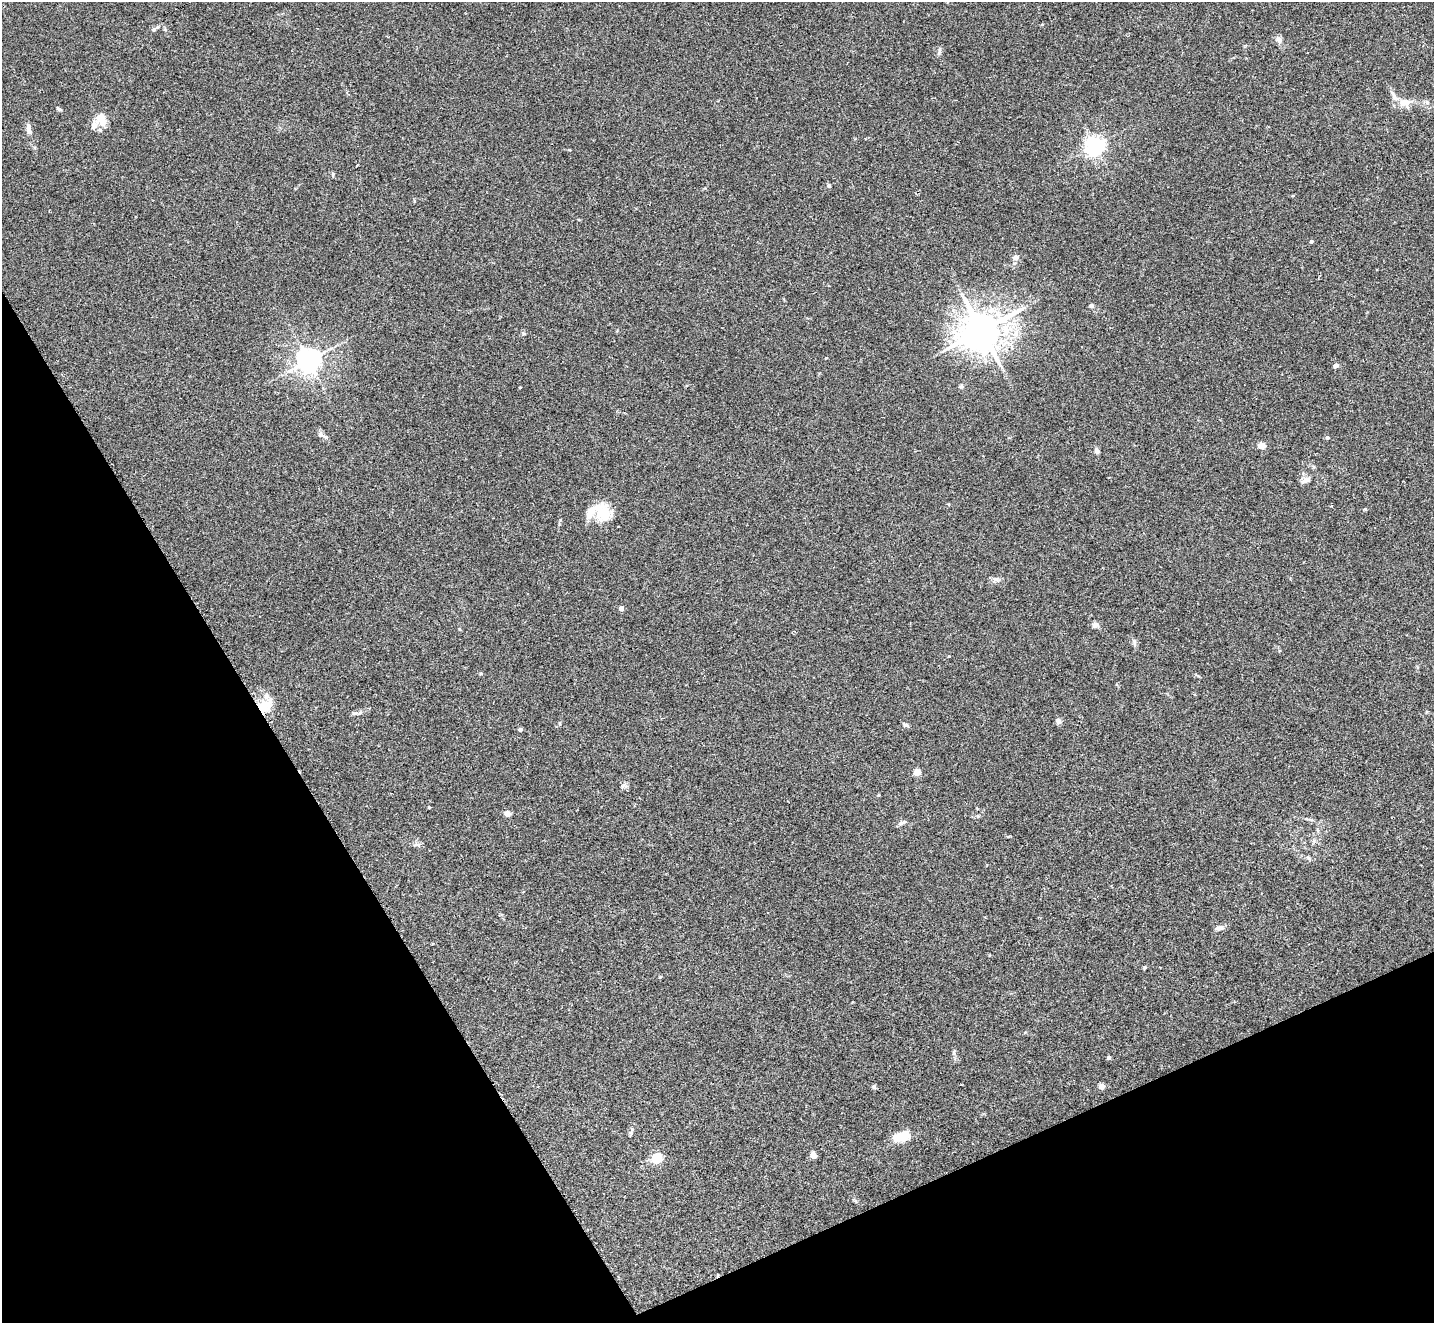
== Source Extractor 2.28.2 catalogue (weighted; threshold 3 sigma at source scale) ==
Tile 14 of 4 x 4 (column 2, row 4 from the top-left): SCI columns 1449-2880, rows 305-1625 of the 5754 x 5742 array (HDU 1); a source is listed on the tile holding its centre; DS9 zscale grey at full resolution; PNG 1436 x 1325 px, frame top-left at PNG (2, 2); no overlay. Shown black and unused: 25% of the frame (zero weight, under 2 of 3 exposures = <1% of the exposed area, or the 3 px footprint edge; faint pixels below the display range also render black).
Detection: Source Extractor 2.28.2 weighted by HDU 2 'WHT'; one run over the whole footprint, this tile lists its part. Background 0.0735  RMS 0.0059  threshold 0.0266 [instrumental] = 3 sigma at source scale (4.5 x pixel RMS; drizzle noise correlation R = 1.50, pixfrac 1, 0.05/0.05 arcsec/px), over >= 5 px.
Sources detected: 53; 1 cosmic-ray / hot-pixel residue — not listed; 4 inside a brighter listed object's ellipse — not listed separately; the other 48 listed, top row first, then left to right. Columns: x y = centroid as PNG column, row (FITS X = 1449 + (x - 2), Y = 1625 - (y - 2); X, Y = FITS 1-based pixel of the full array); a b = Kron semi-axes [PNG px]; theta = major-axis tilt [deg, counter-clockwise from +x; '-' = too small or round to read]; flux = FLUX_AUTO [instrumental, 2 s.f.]
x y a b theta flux
154 29 6 5 - 1
1279 40 9 7 -47 2.3
939 52 7 4 71 1.1
1394 96 20 5 -60 3.1
1404 102 15 10 23 5.3
1427 102 6 5 - 1.2
59 109 7 3 -36 0.79
101 119 17 12 -78 7.1
29 128 14 6 -85 2.8
1095 146 6 6 - 280
333 174 5 4 - 0.77
829 186 5 5 - 0.97
1311 241 4 4 - 0.95
1015 257 8 8 - 2.1
1091 306 5 5 - 1.4
982 330 14 12 30 1100
308 361 7 7 - 510
1336 366 4 4 - 2.8
961 386 6 5 - 0.86
325 437 7 5 -42 1.3
1327 437 5 4 - 1.1
1262 446 5 4 - 12
1097 451 7 5 -55 1.7
1306 480 12 6 24 2.4
1365 509 5 4 - 0.52
602 513 26 17 -69 15
621 608 4 4 - 2.9
1095 625 8 7 - 1.8
1134 642 9 4 -90 1.3
265 705 16 13 35 11
355 713 8 4 1 1
1058 721 6 6 - 2.4
906 725 8 5 -16 1.1
520 730 4 3 - 1.8
917 772 4 4 - 9.1
623 786 7 4 70 1.1
429 807 4 3 - 0.49
507 814 4 4 - 6.3
902 823 13 4 20 1.4
1219 928 11 6 10 2
1144 968 6 3 20 0.62
1109 1058 4 3 - 1.4
1101 1086 4 4 - 5.1
874 1087 6 5 - 0.96
631 1132 10 4 73 1.2
902 1136 14 7 12 17
813 1155 4 4 - 7.1
657 1159 5 5 - 40
Unlisted compact peaks at least as high as the median listed source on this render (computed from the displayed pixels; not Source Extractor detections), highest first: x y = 996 579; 523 333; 560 520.